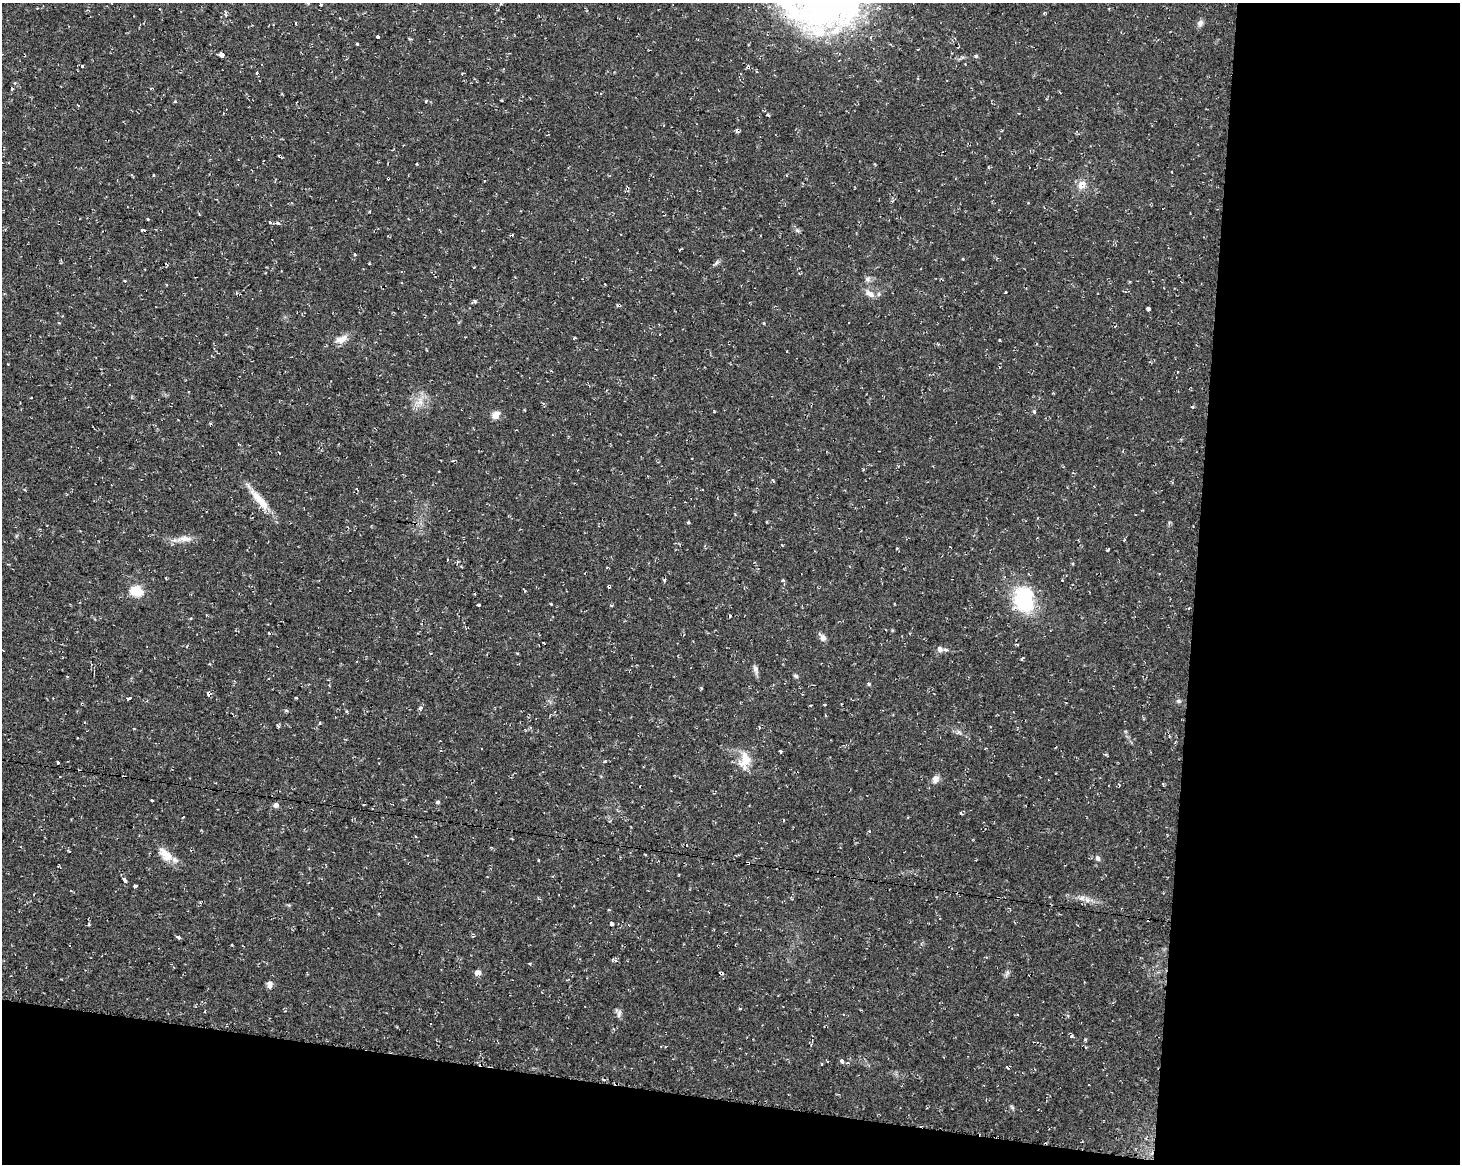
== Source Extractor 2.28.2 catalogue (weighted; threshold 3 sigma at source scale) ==
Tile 12 of 3 x 4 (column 3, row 4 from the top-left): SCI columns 3200-4657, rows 1-1162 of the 4882 x 4662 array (HDU 1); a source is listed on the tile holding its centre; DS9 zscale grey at full resolution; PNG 1462 x 1166 px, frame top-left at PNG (2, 3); no overlay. Shown black and unused: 24% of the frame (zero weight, under 2 of 3 exposures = <1% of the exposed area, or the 3 px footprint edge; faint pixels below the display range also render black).
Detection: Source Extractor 2.28.2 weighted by HDU 2 'WHT'; one run over the whole footprint, this tile lists its part. Background 0.0261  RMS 0.0038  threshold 0.0172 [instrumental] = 3 sigma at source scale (4.5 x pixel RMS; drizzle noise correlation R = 1.50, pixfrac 1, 0.0396/0.0396 arcsec/px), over >= 5 px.
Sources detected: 129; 1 inside a brighter object's white glare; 19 cosmic-ray / hot-pixel residue — not listed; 3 inside a brighter listed object's ellipse — not listed separately; the other 106 listed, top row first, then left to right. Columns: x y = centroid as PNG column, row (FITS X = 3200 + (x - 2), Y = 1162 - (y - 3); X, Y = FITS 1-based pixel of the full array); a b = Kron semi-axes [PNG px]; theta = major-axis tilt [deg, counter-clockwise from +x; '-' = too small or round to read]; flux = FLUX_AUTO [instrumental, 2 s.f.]
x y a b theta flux
501 3 4 3 - 0.46
321 5 3 2 - 0.36
1044 13 4 3 - 0.51
296 23 3 2 - 0.55
1200 23 9 7 50 1.4
377 37 3 3 - 4.3
357 43 3 3 - 1.4
918 49 3 2 - 0.39
221 55 4 4 - 9.1
976 56 5 5 - 0.54
82 66 3 3 - 0.78
257 73 3 2 - 1.1
175 101 4 3 - 0.46
426 101 4 2 - 0.32
417 164 3 2 - 0.32
388 178 3 3 - 1
484 181 3 2 - 0.27
1081 185 12 10 57 3.5
370 211 3 2 - 0.28
270 222 4 3 - 1.6
142 230 4 3 - 1.1
797 231 7 4 -2 0.69
355 254 3 3 - 0.48
716 262 9 4 55 0.76
474 267 3 2 - 0.28
867 279 8 6 15 1.2
166 285 3 2 - 0.29
1005 292 3 2 - 0.48
870 294 14 8 -24 2.5
1149 309 4 4 - 3.6
341 339 17 8 20 3.8
1000 340 4 2 - 0.29
427 350 4 2 - 0.32
787 351 3 3 - 0.45
31 398 3 2 - 0.43
420 402 11 8 90 3.1
1192 407 4 3 - 0.48
1034 411 6 4 -45 0.52
496 415 11 9 52 2.4
210 424 3 3 - 0.49
239 444 4 3 - 0.35
279 452 3 2 - 0.47
773 481 5 3 - 0.69
259 499 37 9 -49 7.6
688 522 4 4 - 0.44
185 539 23 8 1 3.6
1107 550 3 3 - 0.44
457 562 5 4 - 0.48
166 578 3 3 - 0.56
664 580 5 3 - 0.47
136 591 6 5 - 29
1023 601 20 15 -41 27
551 604 4 2 - 0.29
478 605 4 3 - 1.9
611 605 3 3 - 0.79
206 615 3 3 - 0.33
730 616 4 2 - 0.41
823 638 9 7 -58 1.7
940 649 9 7 -49 1.3
517 653 3 3 - 0.34
755 669 12 6 -72 1.6
796 676 6 5 - 0.74
869 684 5 4 - 0.45
209 694 3 3 - 3.6
129 698 4 3 - 3.3
296 698 3 3 - 0.62
1178 701 7 5 -3 0.77
82 704 3 2 - 0.47
825 705 3 2 - 0.42
420 708 6 4 19 0.84
286 710 5 3 - 0.49
346 711 4 3 - 0.49
320 723 4 3 - 0.33
959 732 8 4 -53 0.79
780 751 3 3 - 3.3
745 758 25 11 -86 6.6
58 763 3 3 - 0.95
935 779 10 8 63 2
151 800 3 3 - 1.2
438 802 5 5 - 0.7
276 805 5 5 - 1.6
869 831 3 3 - 0.62
415 836 3 2 - 0.65
491 847 4 3 - 0.4
69 851 5 3 - 0.31
165 854 23 11 -45 5.6
1098 858 8 6 -69 1.1
748 863 4 3 - 0.54
124 880 5 4 - 1.5
135 886 4 3 - 1.4
1087 900 8 7 - 1.6
609 910 3 3 - 0.66
612 923 4 4 - 4.4
178 937 4 3 - 1.5
616 961 5 5 - 0.87
1007 972 7 4 -72 0.71
477 973 6 5 - 2.6
721 973 5 3 - 0.69
270 985 10 7 89 1.6
285 1011 4 4 - 0.39
205 1012 3 3 - 0.65
619 1013 12 5 77 1.2
843 1014 3 3 - 0.58
1071 1036 5 3 - 0.49
842 1061 4 3 - 1.7
1012 1107 7 4 -45 0.57
Overlapping masked pixels (flux is a lower limit): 4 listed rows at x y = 388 178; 82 704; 748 863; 721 973
Isophote crosses this tile's border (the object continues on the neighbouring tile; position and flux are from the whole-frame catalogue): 1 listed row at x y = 501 3
Unlisted compact peaks at least as high as the median listed source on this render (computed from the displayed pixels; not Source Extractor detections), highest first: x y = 475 301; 783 580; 1085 1039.